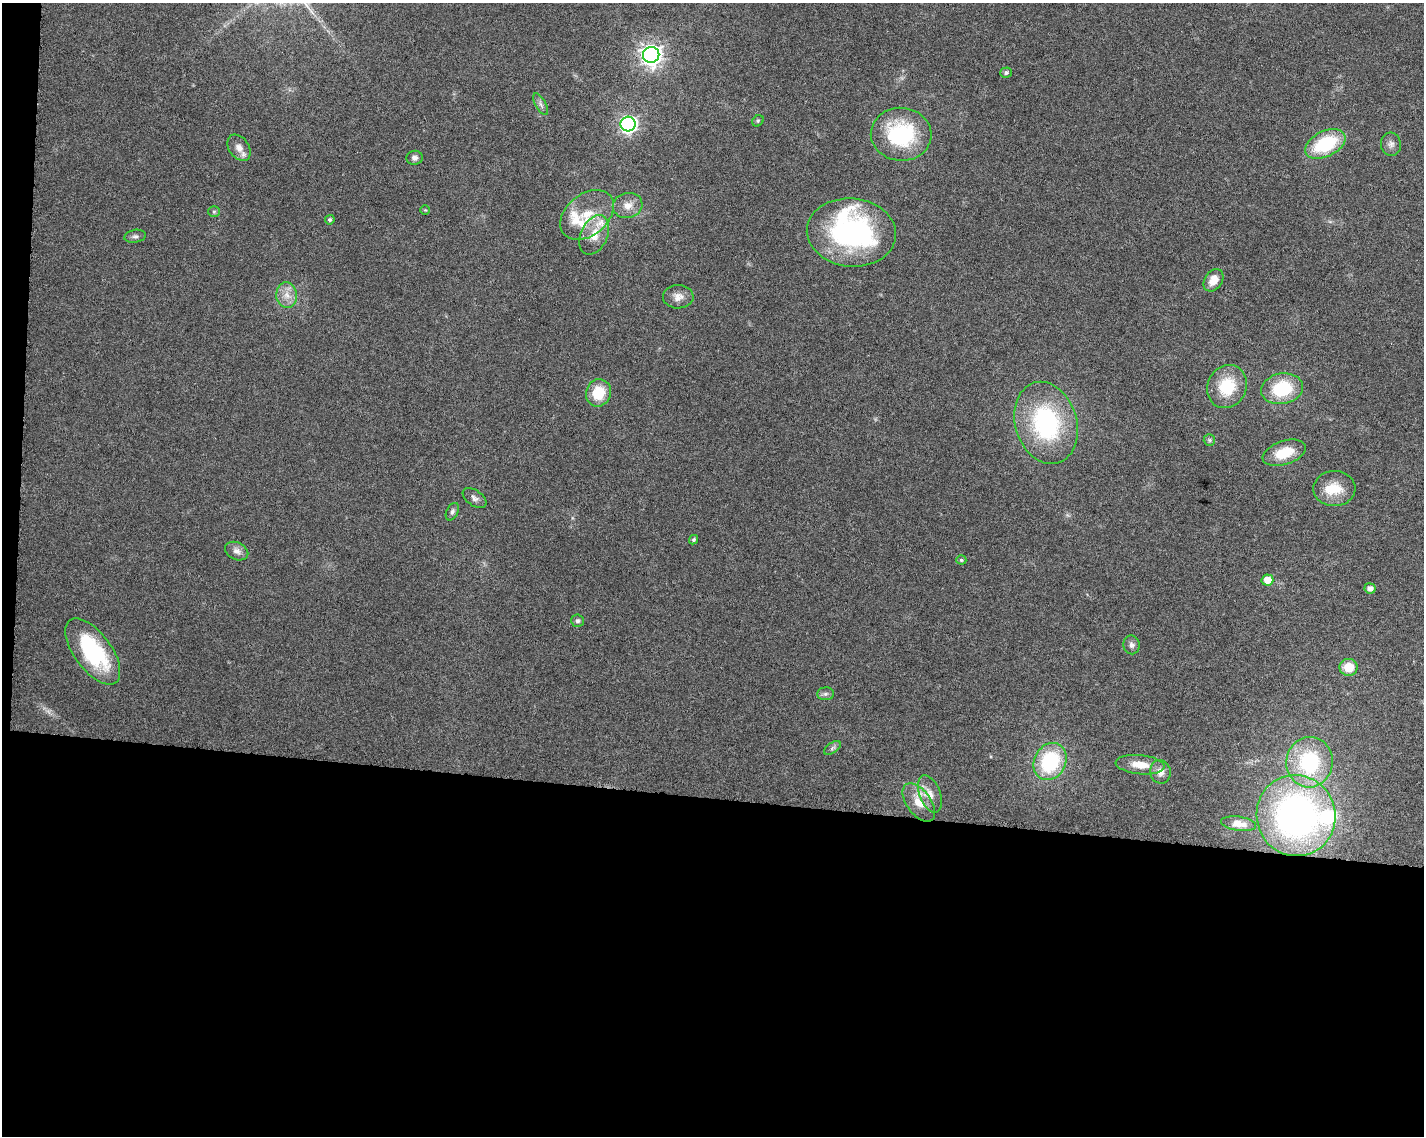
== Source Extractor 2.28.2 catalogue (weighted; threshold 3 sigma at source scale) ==
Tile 10 of 3 x 4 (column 1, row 4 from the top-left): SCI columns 232-1653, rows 13-1146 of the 4786 x 4554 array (HDU 1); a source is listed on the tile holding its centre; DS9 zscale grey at full resolution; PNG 1426 x 1138 px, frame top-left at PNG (2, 3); each listed source drawn as its Kron ellipse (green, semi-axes under 4 px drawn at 4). Shown black and unused: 31% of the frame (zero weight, under 6 of 12 exposures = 1% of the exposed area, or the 3 px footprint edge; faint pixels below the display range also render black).
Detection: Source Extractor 2.28.2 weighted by HDU 2 'WHT'; one run over the whole footprint, this tile lists its part. Background 0.0301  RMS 0.002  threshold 0.00818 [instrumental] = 3 sigma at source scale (4.09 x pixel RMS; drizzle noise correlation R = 1.36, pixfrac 0.8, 0.0396/0.0396 arcsec/px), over >= 5 px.
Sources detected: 56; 2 inside a brighter object's white glare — neither listed nor drawn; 5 inside a brighter listed object's ellipse — not listed separately; the other 49 listed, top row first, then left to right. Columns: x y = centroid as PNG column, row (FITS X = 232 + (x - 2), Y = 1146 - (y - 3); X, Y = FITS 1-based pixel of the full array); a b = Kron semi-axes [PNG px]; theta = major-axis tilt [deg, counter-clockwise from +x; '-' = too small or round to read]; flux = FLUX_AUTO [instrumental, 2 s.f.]
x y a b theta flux
651 55 8 8 - 120
1006 73 6 5 - 0.51
541 104 12 5 -60 0.66
758 121 6 5 - 0.29
628 124 7 7 - 61
901 134 30 26 -4 17
1325 144 21 12 26 12
1391 144 11 10 - 0.95
239 148 14 10 -56 1.5
415 158 8 7 - 0.76
628 205 15 12 13 2
425 210 5 4 - 0.21
214 212 6 5 - 0.3
587 215 30 21 40 6.5
330 220 5 4 - 0.45
851 232 45 34 -5 36
594 235 21 13 66 3.4
135 236 11 6 10 0.6
1213 280 12 8 57 2.3
287 295 13 10 -83 1.9
678 297 15 11 1 1.6
1227 387 22 19 64 7.7
1282 389 21 15 10 9.9
599 393 14 12 68 5.1
1046 423 42 30 -73 24
1209 440 6 5 - 0.34
1284 453 22 12 19 4.8
1334 489 21 17 2 4.3
474 498 13 7 -36 0.83
452 512 9 5 63 0.52
694 540 5 4 - 0.36
237 551 12 8 -25 1.2
961 560 5 4 - 0.35
1267 580 6 5 - 2.3
1370 588 6 5 - 0.97
577 621 6 6 - 0.45
1132 645 9 8 - 0.74
93 652 39 18 -54 19
1348 667 9 8 - 3.4
825 694 8 6 1 0.53
833 748 10 5 34 0.48
1050 762 19 16 63 14
1310 762 25 23 84 17
1140 765 24 9 -6 3.2
1160 772 12 10 -78 1.6
930 794 19 10 -69 2.2
919 803 22 12 -53 3.4
1296 816 41 39 -69 63
1239 824 17 7 -9 1.6